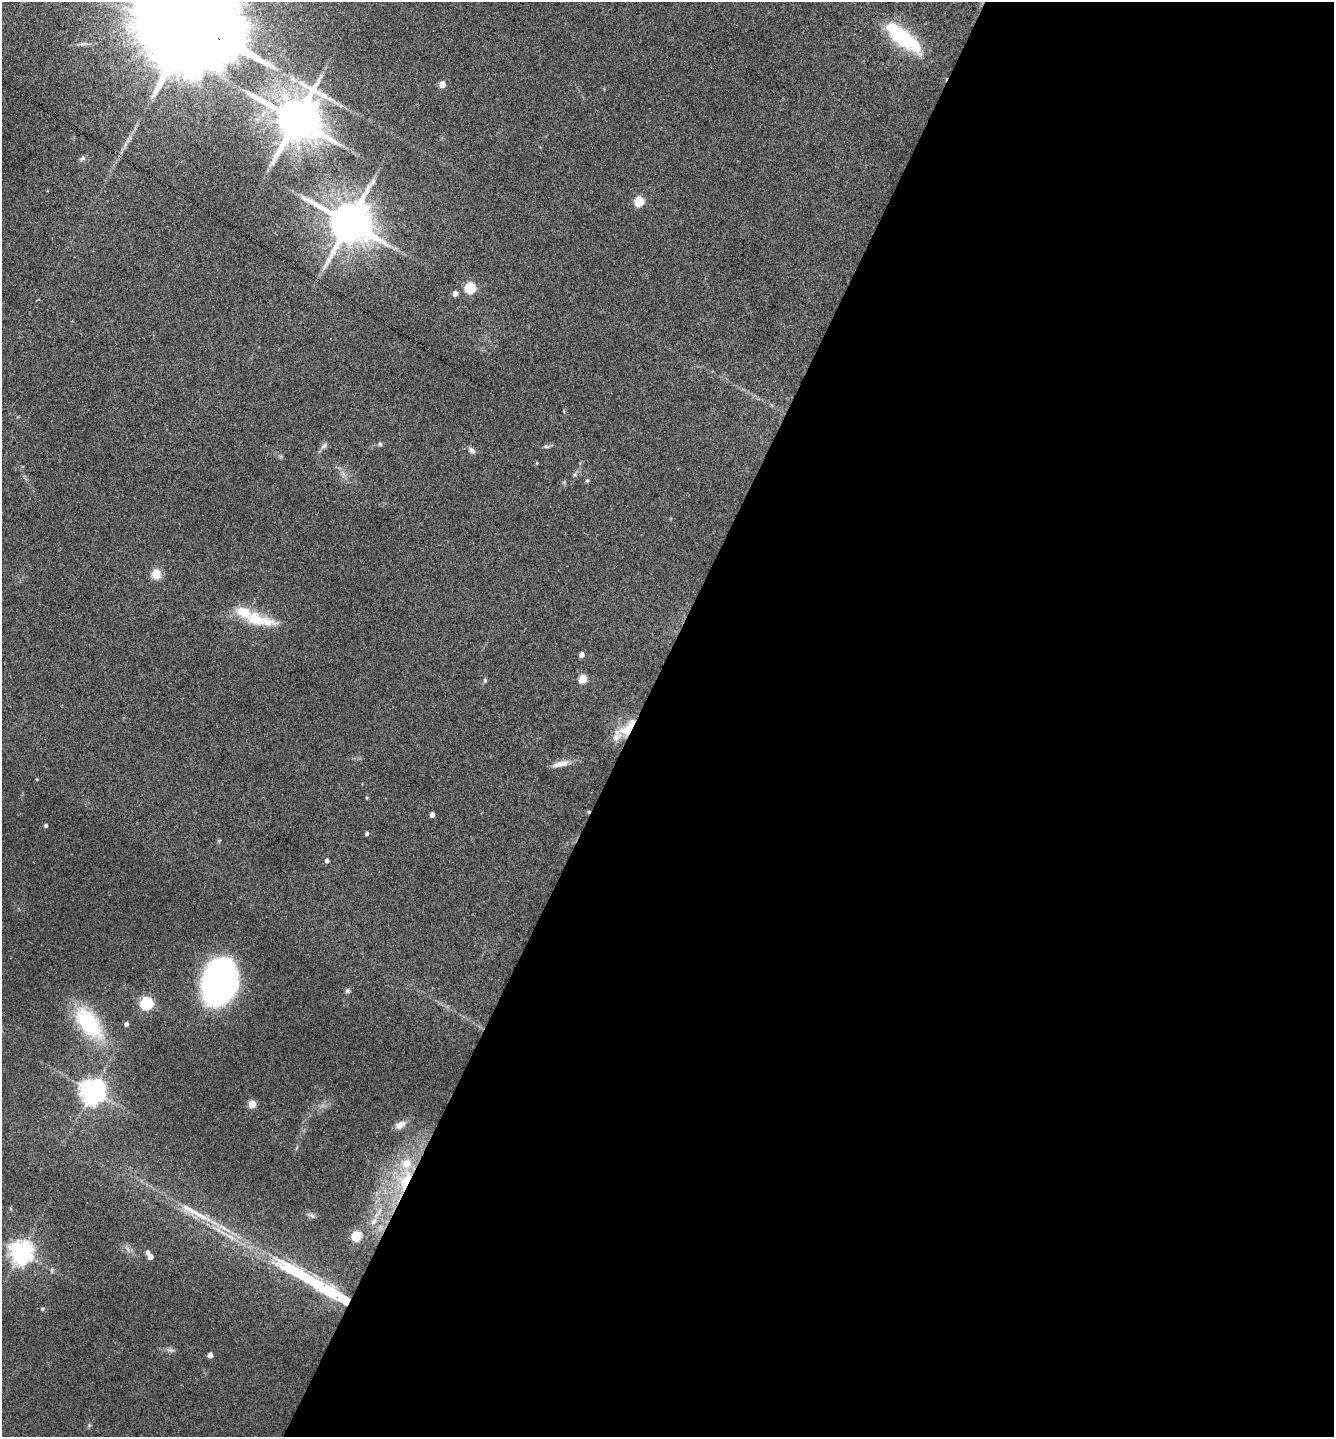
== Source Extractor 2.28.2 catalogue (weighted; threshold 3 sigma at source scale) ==
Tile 12 of 4 x 4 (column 4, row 3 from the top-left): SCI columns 4143-5474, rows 1440-2874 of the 5756 x 5746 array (HDU 1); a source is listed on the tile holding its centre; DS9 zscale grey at full resolution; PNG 1336 x 1439 px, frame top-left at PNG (2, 2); no overlay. Shown black and unused: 52% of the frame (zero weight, under 3 of 4 exposures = <1% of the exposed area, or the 3 px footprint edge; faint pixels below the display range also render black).
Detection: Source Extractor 2.28.2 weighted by HDU 2 'WHT'; one run over the whole footprint, this tile lists its part. Background 0.1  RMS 0.0084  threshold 0.0378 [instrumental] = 3 sigma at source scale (4.5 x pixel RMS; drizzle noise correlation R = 1.50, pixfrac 1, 0.05/0.05 arcsec/px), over >= 5 px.
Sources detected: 58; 1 too faint to see at this stretch — not listed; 7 inside a brighter listed object's ellipse — not listed separately; the other 50 listed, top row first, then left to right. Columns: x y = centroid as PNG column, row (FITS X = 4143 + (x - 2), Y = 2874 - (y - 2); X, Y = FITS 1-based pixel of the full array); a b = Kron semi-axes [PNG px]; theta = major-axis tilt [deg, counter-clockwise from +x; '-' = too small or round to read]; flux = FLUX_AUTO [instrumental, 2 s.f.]
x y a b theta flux
191 21 50 20 -33 49000
903 38 49 18 -37 53
442 84 5 4 - 11
296 120 13 12 - 4500
82 158 9 5 26 1.9
639 201 5 5 - 48
349 223 12 11 - 3700
470 288 6 5 - 64
455 293 5 4 - 4.9
380 444 5 5 - 1.8
324 446 10 6 36 2.7
546 447 8 4 -1 1.6
472 450 10 7 -34 3
537 463 4 4 - 0.77
574 475 5 5 - 1.3
587 481 5 4 - 1.2
156 574 10 9 - 12
259 620 46 14 -12 31
581 654 5 4 - 4
583 679 5 5 - 28
485 680 6 4 -71 1.2
628 728 27 12 50 20
561 764 23 7 15 7.5
37 779 4 3 - 0.67
367 798 5 3 - 0.71
432 815 4 4 - 4.2
46 825 4 4 - 1.7
367 833 4 4 - 2
327 860 4 4 - 2.7
219 982 37 27 77 310
347 991 7 6 - 1.7
147 1003 6 6 - 140
89 1023 37 19 -51 71
126 1024 5 4 - 2.4
93 1091 8 7 - 920
252 1104 5 5 - 19
400 1125 12 8 27 6.6
406 1181 27 11 68 28
191 1210 54 8 -30 25
312 1215 9 4 -19 1.9
374 1221 12 7 57 5.5
357 1236 5 5 - 53
128 1249 7 4 -71 1.9
21 1252 7 7 - 720
148 1252 5 4 - 2.5
150 1257 5 4 - 5.5
304 1275 84 14 -28 87
42 1309 5 3 - 0.84
170 1350 11 5 -15 2.6
210 1355 5 4 - 4.8
Overlapping masked pixels (flux is a lower limit): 3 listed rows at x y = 191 21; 628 728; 406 1181
Isophote crosses this tile's border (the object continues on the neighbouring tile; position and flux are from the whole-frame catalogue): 1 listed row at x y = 191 21